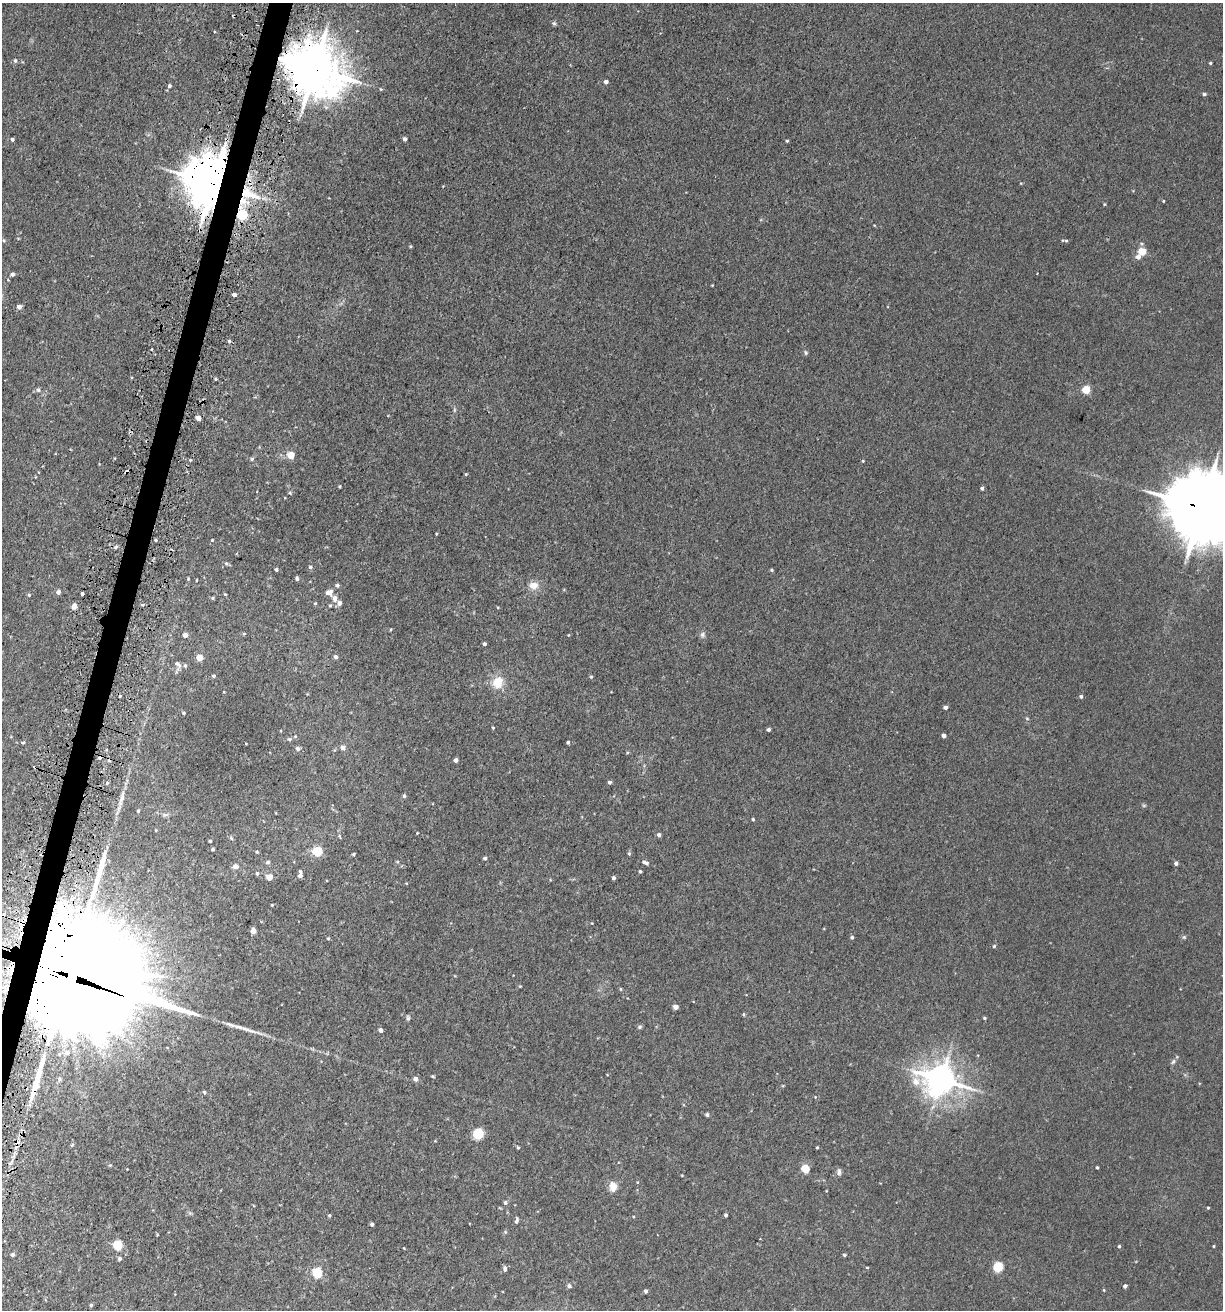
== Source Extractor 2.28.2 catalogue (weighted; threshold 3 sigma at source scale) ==
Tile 7 of 4 x 4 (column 3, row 2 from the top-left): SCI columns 2789-4009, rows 2668-3975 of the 5408 x 5343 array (HDU 1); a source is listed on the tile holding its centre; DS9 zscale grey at full resolution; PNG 1225 x 1312 px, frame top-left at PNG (2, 3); no overlay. Shown black and unused: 2% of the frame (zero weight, under 3 of 5 exposures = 5% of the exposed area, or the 3 px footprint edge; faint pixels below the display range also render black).
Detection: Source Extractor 2.28.2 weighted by HDU 2 'WHT'; one run over the whole footprint, this tile lists its part. Background 0.0203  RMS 0.0034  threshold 0.0152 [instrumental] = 3 sigma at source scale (4.5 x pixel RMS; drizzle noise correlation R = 1.50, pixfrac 1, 0.05/0.05 arcsec/px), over >= 5 px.
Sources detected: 177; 5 cosmic-ray / hot-pixel residue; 2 long thin detections or spike segments (spike, bleed or trail) — not listed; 2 inside a brighter listed object's ellipse — not listed separately; the other 168 listed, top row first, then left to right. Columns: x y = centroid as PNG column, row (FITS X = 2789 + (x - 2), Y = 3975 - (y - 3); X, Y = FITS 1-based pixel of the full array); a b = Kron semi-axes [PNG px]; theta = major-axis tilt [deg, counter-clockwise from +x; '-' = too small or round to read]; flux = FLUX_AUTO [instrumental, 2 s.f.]
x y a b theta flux
554 23 6 5 - 0.55
15 61 5 4 - 0.6
1210 63 4 3 - 0.36
314 69 18 15 -37 1300
606 82 4 4 - 1.4
169 86 4 4 - 0.74
1204 94 4 3 - 0.69
12 139 4 3 - 0.68
405 139 4 4 - 1
787 141 4 3 - 0.35
213 184 14 13 - 1700
249 194 28 11 -22 10
1163 201 3 3 - 0.31
1104 204 5 3 - 0.29
242 215 5 5 - 22
1066 241 7 3 -9 0.43
1142 251 5 5 - 9.2
1138 257 5 5 - 1.7
12 274 4 4 - 1.2
234 295 4 3 - 1.2
19 307 4 4 - 1.8
229 341 4 4 - 0.56
806 353 7 5 -88 0.55
215 379 3 3 - 0.45
38 390 5 5 - 0.64
1086 390 5 5 - 11
454 410 6 4 72 0.44
198 418 4 4 - 3.1
291 455 5 5 - 5.6
252 459 5 4 - 0.48
190 460 3 3 - 0.32
863 461 4 3 - 0.27
466 474 4 3 - 0.35
340 486 3 3 - 0.41
982 488 4 4 - 0.7
1203 508 23 19 -22 3600
156 540 3 3 - 0.46
212 540 4 4 - 0.28
116 547 5 4 - 0.51
226 564 6 5 - 0.62
310 567 5 4 - 0.81
276 569 3 3 - 0.69
772 570 4 4 - 0.41
188 579 4 3 - 0.3
297 579 5 4 - 0.8
196 580 3 2 - 0.25
337 585 5 5 - 0.65
534 585 13 10 -3 3
58 592 4 4 - 1.7
82 593 3 3 - 2.3
329 593 8 6 19 2.1
225 594 5 3 - 0.32
29 595 5 4 - 0.43
213 598 5 4 - 0.47
335 598 7 6 - 1.7
315 603 4 3 - 0.36
330 605 4 3 - 0.42
74 606 7 6 - 1.5
391 629 4 3 - 0.28
244 634 5 3 - 0.36
702 634 8 6 48 0.91
185 635 4 4 - 2.1
484 644 3 3 - 0.72
336 657 4 4 - 0.94
199 658 4 4 - 5.6
177 665 15 8 -88 1.8
213 676 4 4 - 0.61
591 677 4 4 - 0.38
498 682 14 12 69 5.8
1081 697 4 4 - 0.66
945 707 4 3 - 1.2
183 713 4 3 - 0.39
1027 718 5 3 - 0.33
493 728 3 3 - 0.31
768 730 4 3 - 0.85
943 736 4 4 - 1.4
289 739 6 5 - 0.59
23 742 5 3 - 0.34
568 742 3 3 - 0.61
343 748 5 5 - 1.5
298 749 5 5 - 1.3
627 753 5 3 - 0.31
456 760 4 4 - 1.2
609 782 4 4 - 0.75
107 783 5 5 - 0.47
122 796 19 6 80 2.4
404 796 4 4 - 0.75
1144 805 6 4 18 0.4
138 811 4 3 - 0.47
165 815 10 4 0 0.81
753 819 4 3 - 0.38
156 830 4 3 - 0.28
417 833 3 2 - 0.24
659 835 4 4 - 0.89
339 836 5 3 - 0.37
231 838 6 4 -47 0.44
210 841 3 3 - 0.41
213 849 3 3 - 0.43
257 852 3 3 - 0.33
317 852 5 5 - 21
354 854 3 3 - 0.44
629 854 5 4 - 0.44
485 858 4 4 - 0.82
268 862 5 5 - 0.66
645 862 9 4 -22 1
1176 863 4 4 - 0.93
235 866 7 6 - 1.5
640 871 3 3 - 0.45
300 872 4 3 - 0.54
257 873 4 4 - 0.58
300 876 4 4 - 0.96
269 877 5 5 - 2.7
613 878 4 3 - 0.9
272 905 3 2 - 0.31
253 931 5 4 - 2.3
852 937 4 4 - 0.56
1184 937 5 5 - 0.45
328 938 4 4 - 0.35
994 946 5 5 - 0.39
64 974 49 33 -20 20000
620 989 5 3 - 0.35
675 1007 4 4 - 2.3
744 1014 5 3 - 0.33
408 1018 7 4 -80 0.53
984 1018 4 3 - 0.46
640 1027 6 5 - 0.57
380 1030 4 4 - 1.4
67 1053 7 6 - 1.5
1173 1062 9 4 62 0.77
433 1076 4 3 - 0.37
415 1079 5 5 - 1.6
941 1080 10 9 - 590
916 1082 11 10 - 3.1
204 1092 5 4 - 0.45
707 1115 4 4 - 0.69
478 1134 10 9 - 6.2
72 1145 6 4 46 0.37
518 1147 4 3 - 0.36
817 1147 3 3 - 0.31
1097 1167 3 2 - 0.39
127 1169 2 2 - 0.18
805 1169 5 5 - 13
839 1172 9 5 89 0.87
682 1175 4 2 - 0.24
613 1186 12 9 -87 3.1
505 1202 5 4 - 0.67
1208 1208 3 3 - 0.28
190 1213 5 5 - 0.51
329 1215 4 3 - 0.39
726 1215 4 3 - 0.66
517 1221 9 4 87 0.74
372 1224 4 3 - 0.78
505 1232 6 4 72 0.41
117 1245 6 5 - 19
1119 1246 4 3 - 0.45
1214 1246 3 3 - 0.31
12 1255 4 4 - 0.89
844 1255 4 3 - 0.51
119 1259 5 4 - 0.74
867 1267 4 3 - 0.27
998 1267 8 8 - 5.9
505 1268 6 4 -85 0.95
317 1273 5 5 - 26
569 1286 5 5 - 0.68
1125 1286 4 3 - 0.86
1104 1290 4 4 - 0.27
646 1291 4 3 - 0.79
91 1305 4 4 - 0.49
Overlapping masked pixels (flux is a lower limit): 6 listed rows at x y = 314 69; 213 184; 249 194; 242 215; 1203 508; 64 974
Isophote crosses this tile's border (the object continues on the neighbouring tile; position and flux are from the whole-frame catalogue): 2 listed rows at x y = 1203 508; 64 974